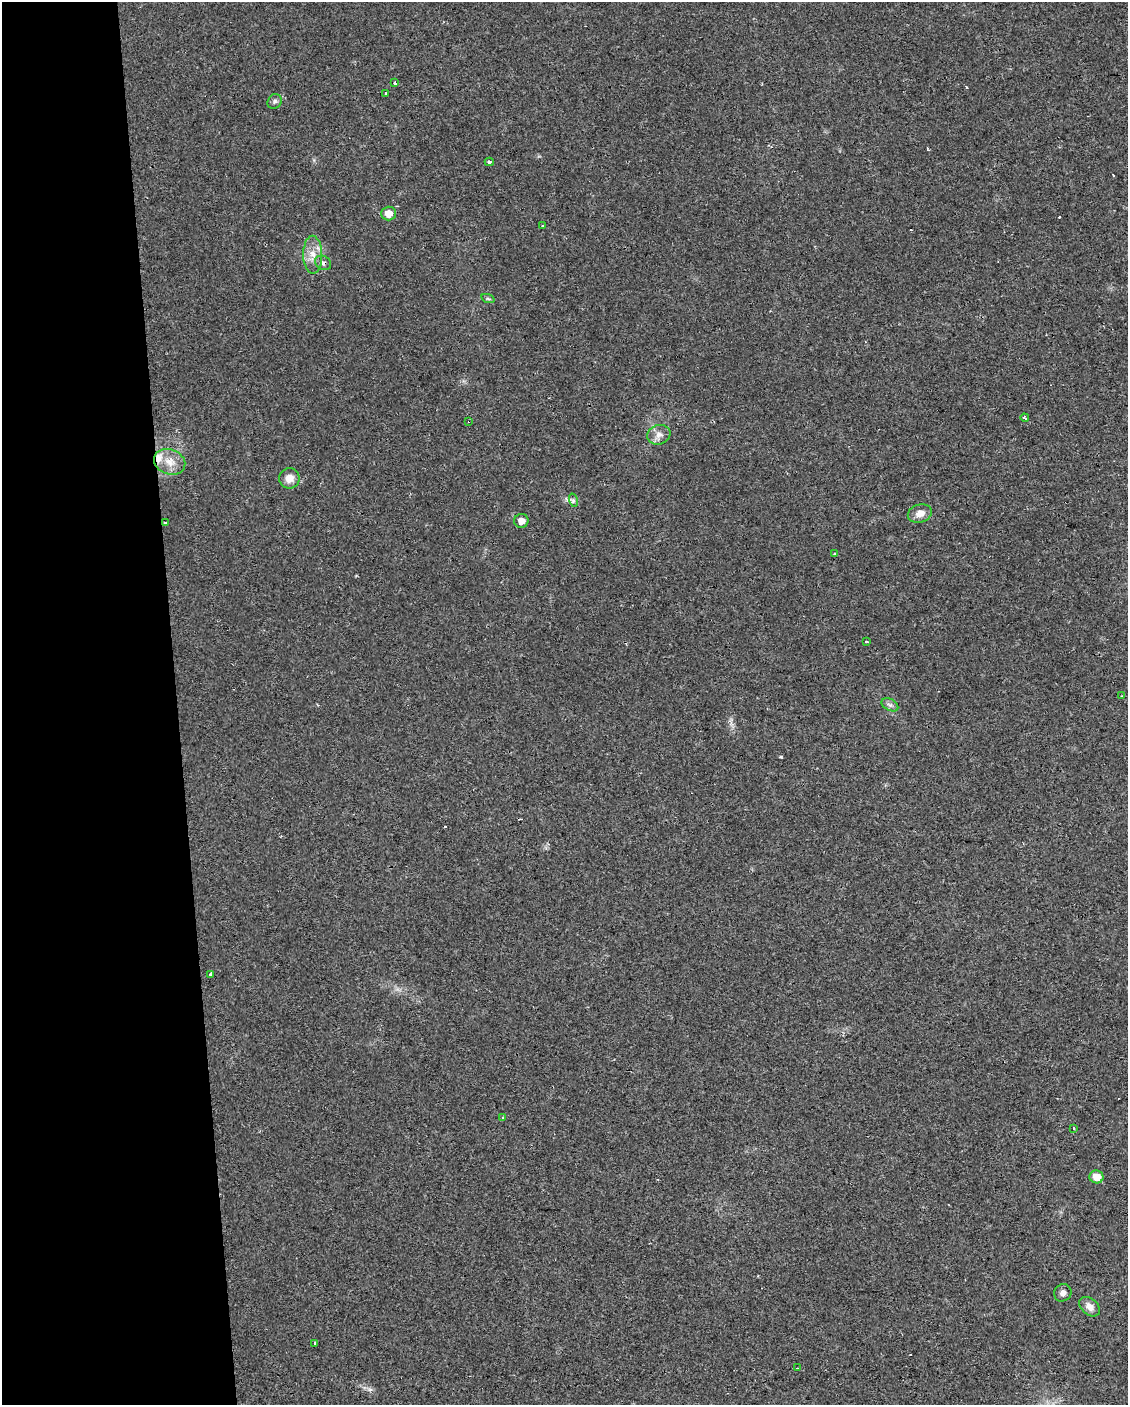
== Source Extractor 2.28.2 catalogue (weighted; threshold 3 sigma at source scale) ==
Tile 5 of 4 x 3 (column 1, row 2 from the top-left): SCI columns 1-1126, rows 1406-2808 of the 4506 x 4253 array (HDU 1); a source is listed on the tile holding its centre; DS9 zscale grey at full resolution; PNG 1130 x 1407 px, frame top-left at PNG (2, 2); each listed source drawn as its Kron ellipse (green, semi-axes under 4 px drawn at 4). Shown black and unused: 16% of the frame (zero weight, under 2 of 3 exposures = <1% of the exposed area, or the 3 px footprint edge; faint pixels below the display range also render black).
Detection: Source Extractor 2.28.2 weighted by HDU 2 'WHT'; one run over the whole footprint, this tile lists its part. Background 0.0242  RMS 0.0032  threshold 0.0142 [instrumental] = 3 sigma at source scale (4.5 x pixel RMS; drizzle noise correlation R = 1.50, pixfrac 1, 0.0396/0.0396 arcsec/px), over >= 5 px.
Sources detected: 35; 4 cosmic-ray / hot-pixel residue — neither listed nor drawn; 1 inside a brighter listed object's ellipse — not listed separately; the other 30 listed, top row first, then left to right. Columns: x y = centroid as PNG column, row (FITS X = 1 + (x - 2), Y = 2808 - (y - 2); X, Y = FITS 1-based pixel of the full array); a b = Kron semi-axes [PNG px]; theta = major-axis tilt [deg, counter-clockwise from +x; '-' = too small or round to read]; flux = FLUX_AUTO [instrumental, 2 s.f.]
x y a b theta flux
395 83 3 3 - 0.73
386 93 3 2 - 0.47
275 101 8 6 48 0.8
489 162 4 4 - 0.5
388 213 7 7 - 2.6
542 226 3 3 - 1
313 255 19 9 -89 3.9
323 263 8 6 -31 1.1
488 299 7 4 -19 0.47
1025 418 4 3 - 1.1
469 421 3 2 - 0.51
659 435 12 9 19 2
170 462 16 12 -21 4.2
289 478 10 10 - 2.7
573 500 7 4 -73 0.61
920 513 12 9 17 2.6
521 521 7 7 - 2
165 523 3 3 - 0.48
834 554 3 2 - 0.56
866 641 3 2 - 0.43
1122 696 3 2 - 0.41
890 705 9 5 -29 1
211 974 4 3 - 0.74
503 1117 3 2 - 0.32
1073 1128 3 3 - 1.2
1096 1177 7 6 - 3.3
1063 1293 9 8 - 1.3
1090 1307 12 8 -39 2.2
315 1343 3 3 - 1.1
797 1368 3 2 - 0.25
Overlapping masked pixels (flux is a lower limit): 2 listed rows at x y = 323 263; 469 421
Unlisted compact peaks at least as high as the median listed source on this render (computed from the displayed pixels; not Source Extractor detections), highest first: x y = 781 757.